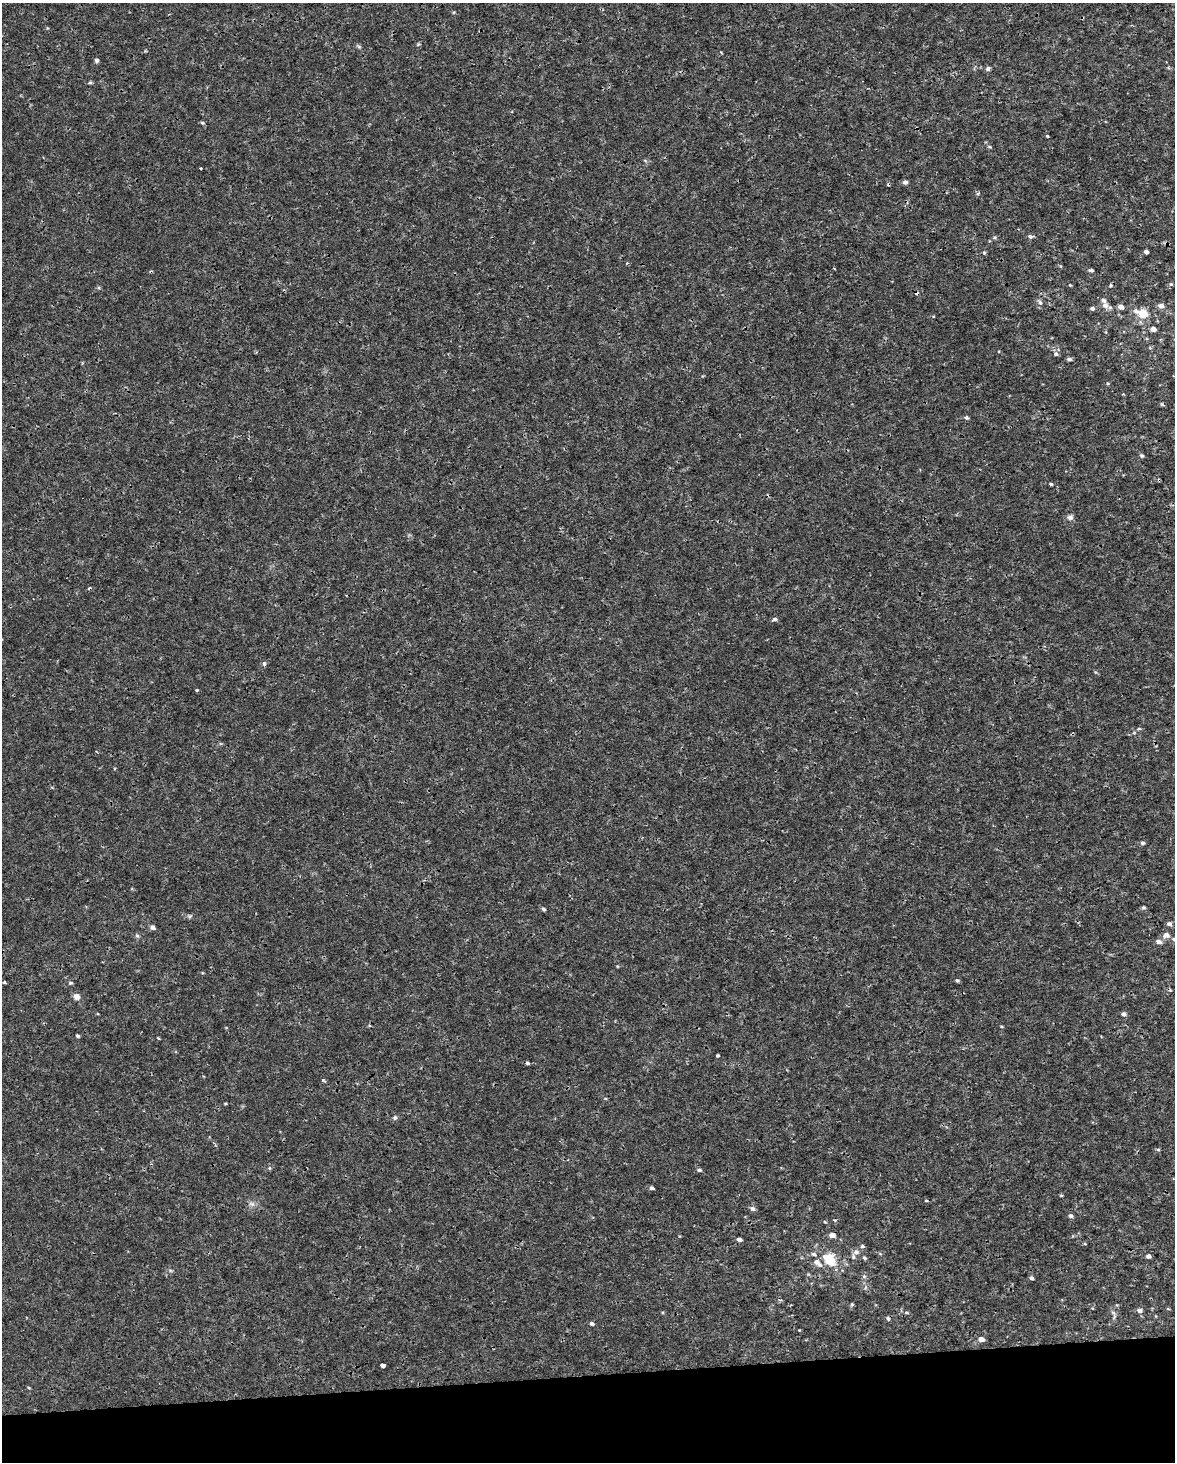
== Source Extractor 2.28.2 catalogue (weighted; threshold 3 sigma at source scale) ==
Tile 10 of 4 x 3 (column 2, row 3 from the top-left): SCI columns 1175-2347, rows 59-1518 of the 4694 x 4454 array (HDU 1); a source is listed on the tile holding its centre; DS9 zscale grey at full resolution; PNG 1177 x 1464 px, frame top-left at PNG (2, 3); no overlay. Shown black and unused: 6% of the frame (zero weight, under 3 of 4 exposures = <1% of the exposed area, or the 3 px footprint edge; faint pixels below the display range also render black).
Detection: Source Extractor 2.28.2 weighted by HDU 2 'WHT'; one run over the whole footprint, this tile lists its part. Background 5.86e-04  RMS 8.8e-04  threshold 0.00397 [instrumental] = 3 sigma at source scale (4.5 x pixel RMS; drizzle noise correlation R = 1.50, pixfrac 1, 0.0396/0.0396 arcsec/px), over >= 5 px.
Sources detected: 87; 6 cosmic-ray / hot-pixel residue — not listed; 3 inside a brighter listed object's ellipse — not listed separately; the other 78 listed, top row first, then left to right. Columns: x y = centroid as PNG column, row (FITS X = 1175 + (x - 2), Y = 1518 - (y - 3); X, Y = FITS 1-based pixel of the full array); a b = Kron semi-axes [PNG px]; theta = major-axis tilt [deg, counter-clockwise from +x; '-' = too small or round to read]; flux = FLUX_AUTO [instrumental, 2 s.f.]
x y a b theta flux
97 60 4 4 - 0.21
988 69 6 5 - 0.19
90 83 6 4 1 0.12
202 123 5 3 - 0.11
1047 136 3 3 - 0.08
990 147 5 3 - 0.099
905 182 6 5 - 0.21
1031 236 6 5 - 0.2
995 237 5 4 - 0.12
1146 252 4 3 - 0.26
984 253 4 4 - 0.11
1091 270 6 4 -15 0.15
1171 284 5 5 - 0.11
1070 285 4 3 - 0.07
1040 302 8 5 -62 0.2
1105 305 8 7 - 0.45
1161 306 6 5 - 0.42
1121 307 5 4 - 0.45
1092 308 5 5 - 0.17
1135 311 9 7 -29 0.33
1143 313 5 5 - 2.9
1153 329 5 4 - 0.46
1056 354 6 6 - 0.22
1069 359 6 4 -6 0.2
1162 404 5 3 - 0.095
966 418 5 5 - 0.14
1142 456 5 5 - 0.15
1051 484 3 3 - 0.18
1070 517 9 7 -14 0.27
775 619 6 4 14 0.18
264 664 4 4 - 0.29
197 690 4 4 - 0.082
1139 728 5 3 - 0.094
1142 843 5 4 - 0.18
1143 907 5 5 - 0.14
543 909 5 4 - 0.16
1169 924 5 5 - 0.28
153 927 6 5 - 0.27
1166 935 7 6 - 0.43
137 936 6 5 - 0.15
1174 939 7 5 -22 0.18
1159 942 7 5 -11 0.34
957 981 5 4 - 0.13
4 982 4 3 - 0.084
70 983 6 4 15 0.12
76 996 7 6 - 0.43
1123 1014 5 5 - 0.22
77 1036 4 3 - 0.14
717 1056 3 3 - 0.12
528 1063 3 3 - 0.37
225 1103 4 3 - 0.076
395 1118 6 5 - 0.17
1158 1150 5 3 - 0.1
269 1168 4 4 - 0.15
699 1170 5 4 - 0.17
652 1188 5 4 - 0.19
1061 1195 5 3 - 0.081
926 1201 4 3 - 0.069
752 1209 6 5 - 0.27
1071 1216 5 5 - 0.2
825 1222 5 3 - 0.076
832 1235 5 4 - 0.53
739 1239 5 4 - 0.25
862 1246 5 4 - 0.14
856 1252 7 6 - 0.29
1148 1256 5 5 - 0.26
864 1258 5 4 - 0.13
829 1259 8 6 -41 3.8
817 1263 14 7 -43 0.53
864 1277 6 4 0 0.13
1031 1278 4 4 - 0.17
852 1304 5 4 - 0.11
1168 1309 5 3 - 0.069
1140 1310 6 5 - 0.31
1113 1312 7 4 -20 0.16
592 1324 5 4 - 0.15
981 1339 5 4 - 0.5
383 1365 4 3 - 0.43
Isophote crosses this tile's border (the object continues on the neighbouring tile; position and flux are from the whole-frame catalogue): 1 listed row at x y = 1174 939
Unlisted compact peaks at least as high as the median listed source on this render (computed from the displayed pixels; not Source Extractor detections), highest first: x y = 323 1080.